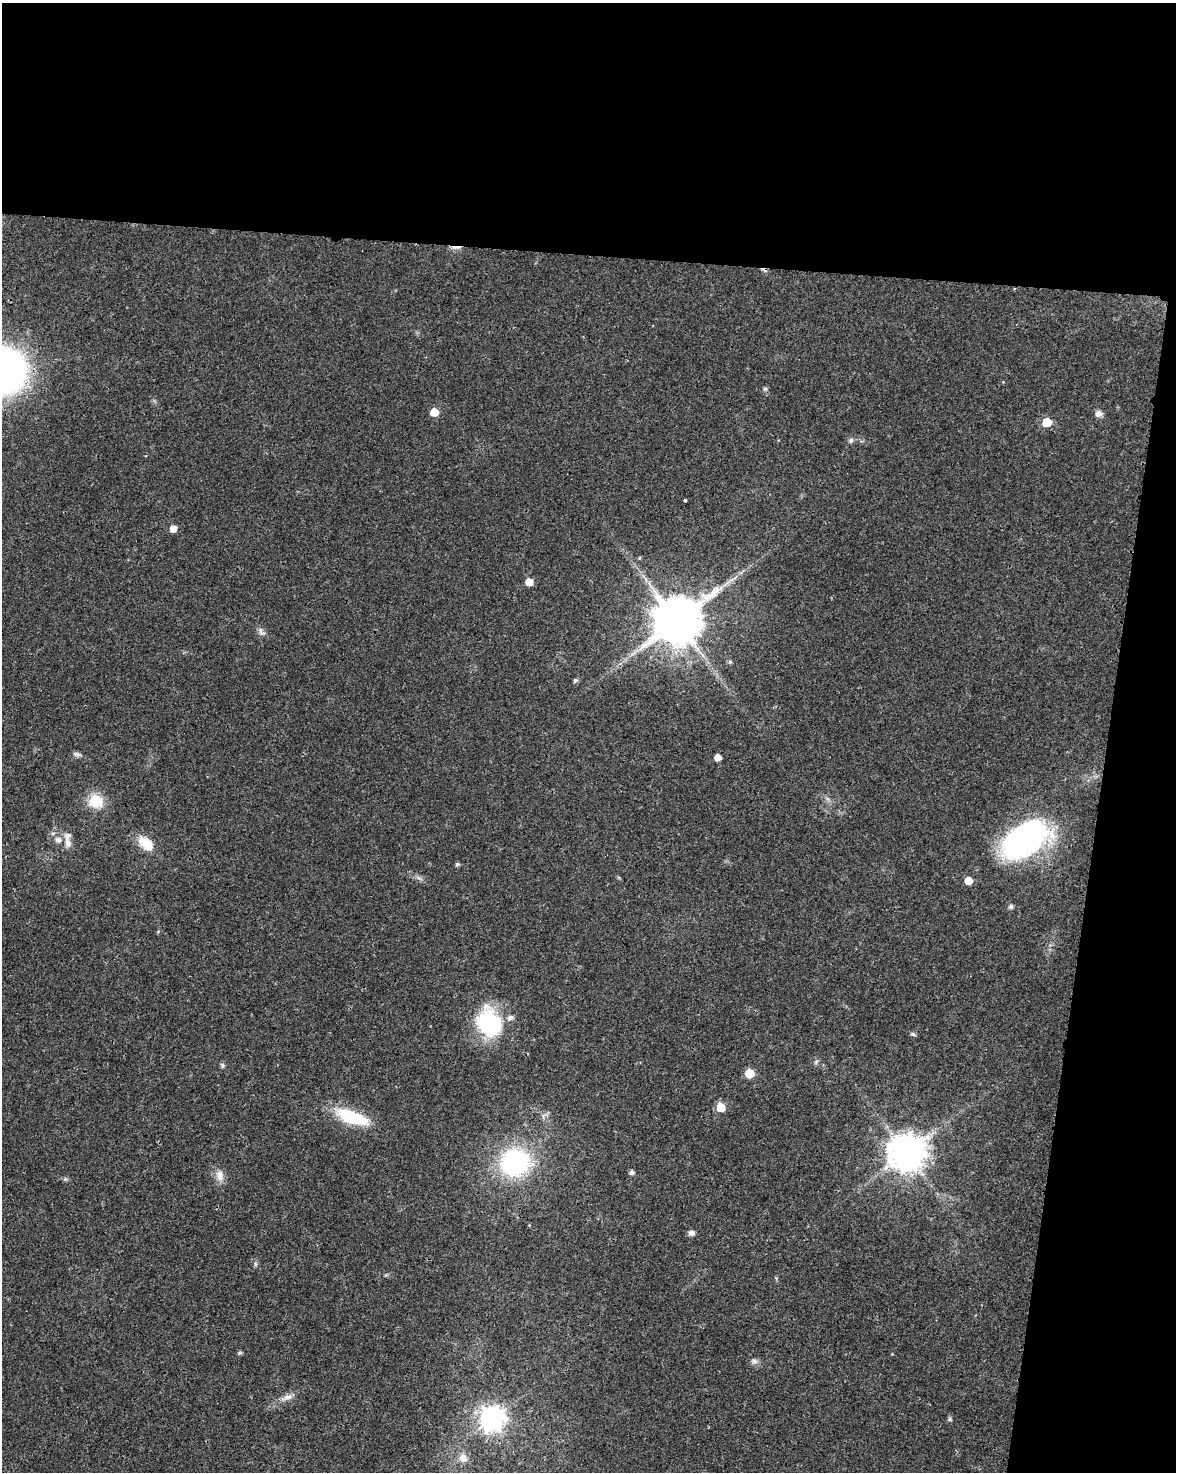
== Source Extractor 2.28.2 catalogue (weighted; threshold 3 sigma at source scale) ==
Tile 4 of 4 x 3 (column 4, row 1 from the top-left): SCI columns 3525-4698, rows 3172-4641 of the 4707 x 4926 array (HDU 1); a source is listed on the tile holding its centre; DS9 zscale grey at full resolution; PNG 1178 x 1474 px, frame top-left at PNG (2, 3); no overlay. Shown black and unused: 23% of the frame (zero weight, under 3 of 4 exposures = <1% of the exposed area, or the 3 px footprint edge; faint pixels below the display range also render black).
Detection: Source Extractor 2.28.2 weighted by HDU 2 'WHT'; one run over the whole footprint, this tile lists its part. Background 0.0201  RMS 0.0029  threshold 0.0129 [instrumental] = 3 sigma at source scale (4.5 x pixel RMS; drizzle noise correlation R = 1.50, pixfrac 1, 0.0396/0.0396 arcsec/px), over >= 5 px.
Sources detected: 49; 2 cosmic-ray / hot-pixel residue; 1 long thin detection or spike segment (spike, bleed or trail) — not listed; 2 inside a brighter listed object's ellipse — not listed separately; the other 44 listed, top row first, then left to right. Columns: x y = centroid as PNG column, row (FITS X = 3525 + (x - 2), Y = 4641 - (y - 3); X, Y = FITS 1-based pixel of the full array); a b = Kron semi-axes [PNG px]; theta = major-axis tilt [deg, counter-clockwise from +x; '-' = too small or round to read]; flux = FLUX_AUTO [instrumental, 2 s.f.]
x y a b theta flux
3 371 40 40 - 110
765 389 6 5 - 0.51
434 412 5 5 - 6
1098 414 9 8 - 1.4
1047 422 6 5 - 10
851 441 7 6 - 0.82
685 500 3 3 - 1.6
173 529 5 5 - 3.1
639 558 5 3 - 0.28
529 582 5 5 - 4.5
677 621 14 12 35 1500
261 632 14 7 -55 1.2
730 662 5 5 - 0.49
575 680 5 5 - 0.72
77 754 13 5 -11 0.9
718 757 5 5 - 2.8
96 801 14 13 - 8.4
58 840 9 7 -14 1.5
1024 840 51 29 31 67
67 843 11 9 -76 1.8
147 844 19 12 -41 6.8
457 864 5 5 - 0.54
419 878 11 3 -29 0.73
968 881 5 5 - 4.6
1011 906 5 5 - 0.92
489 1023 37 29 -68 23
913 1034 8 5 -21 0.51
816 1062 7 5 46 0.62
222 1065 8 4 90 0.54
749 1073 6 6 - 8.5
721 1107 6 6 - 7.4
351 1117 41 15 -20 14
906 1153 11 10 - 710
515 1162 28 27 - 40
632 1172 4 4 - 1.1
220 1175 16 11 -78 2.5
65 1179 6 4 -45 0.49
691 1233 7 6 - 1.1
240 1353 8 4 8 0.38
754 1361 9 6 -17 0.95
287 1397 19 6 19 2
491 1419 9 8 - 260
950 1419 7 4 89 0.5
463 1458 13 11 -63 2.6
Isophote crosses this tile's border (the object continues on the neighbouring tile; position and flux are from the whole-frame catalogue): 1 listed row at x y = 3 371